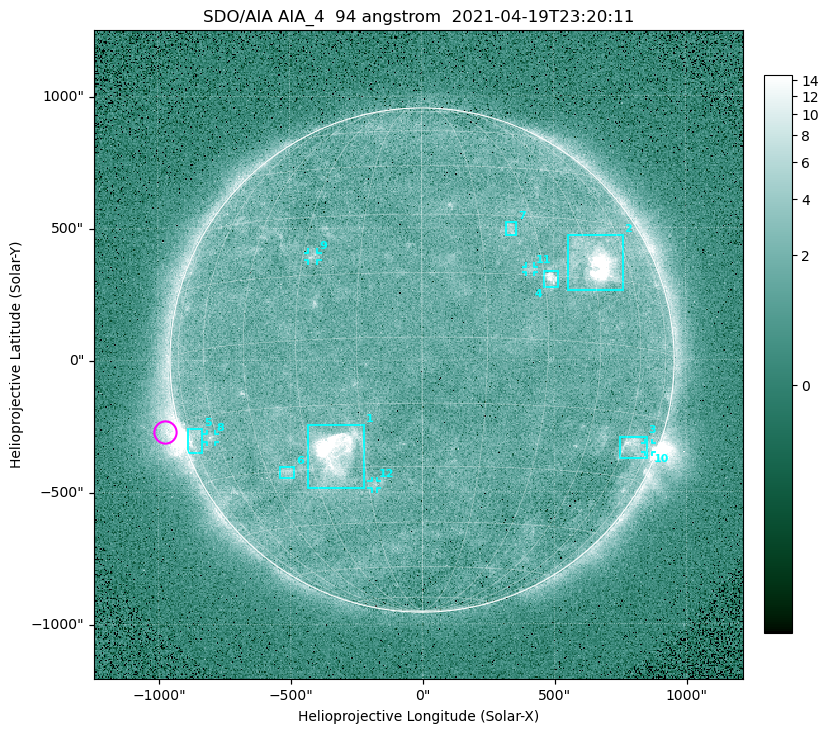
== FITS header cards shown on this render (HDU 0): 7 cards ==
TELESCOP= 'SDO/AIA '
INSTRUME= 'AIA_4   '
WAVELNTH=                   94
WAVEUNIT= 'angstrom'
DATE-OBS= '2021-04-19T23:20:11.12'
CTYPE1  = 'HPLN-TAN'
CTYPE2  = 'HPLT-TAN'

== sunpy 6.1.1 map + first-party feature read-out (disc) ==
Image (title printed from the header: SDO/AIA AIA_4  94 angstrom  2021-04-19T23:20:11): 512 x 512 px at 4.8 arcsec/px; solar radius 955 arcsec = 199 px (full disc in frame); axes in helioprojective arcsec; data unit not stated in the header (colour bar unlabelled)
Orientation: roll -0.138 deg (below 1 deg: not rotated)
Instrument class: DISC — disc imager (sunpy class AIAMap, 94 A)
Bright regions (active regions / flare kernels): reference = the median radial profile (limb darkening/brightening removed); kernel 5 px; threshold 5 sigma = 2.42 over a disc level ~1.72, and >= 1.15x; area >= 9 px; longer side >= 5 px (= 24 arcsec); searched inside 0.97 R_sun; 12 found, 12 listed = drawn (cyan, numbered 1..; 5 of them under ~33 arcsec drawn as corner ticks so the feature stays visible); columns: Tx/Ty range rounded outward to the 10 arcsec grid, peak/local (2 s.f.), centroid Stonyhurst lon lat
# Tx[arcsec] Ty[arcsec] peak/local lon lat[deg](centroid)
1 -430..-220 -490..-240 39 -23 -26
2 550..760 260..470 26 +47 +19
3 750..850 -380..-290 4.7 +64 -22
4 460..520 270..340 7.4 +32 +14
5 -890..-830 -350..-260 5.5 -73 -19
6 -540..-480 -450..-400 3 -38 -30
7 320..360 470..520 3.1 +23 +26
8 -820..-780 -310..-280 3.1 -63 -20
9 -430..-390 380..410 3.2 -27 +20
10 840..870 -350..-310 3.1 +75 -22
11 390..430 330..360 2.7 +27 +16
12 -190..-170 -490..-450 2.7 -13 -35
Off-limb structures (1.02-1.3 R_sun): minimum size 50 px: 6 found; the strongest spans PA ~90..115 deg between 1.02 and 1.21 R_sun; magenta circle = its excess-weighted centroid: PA ~105 deg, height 1.06 R_sun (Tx ~-980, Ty ~-270 arcsec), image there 5.7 x the reference